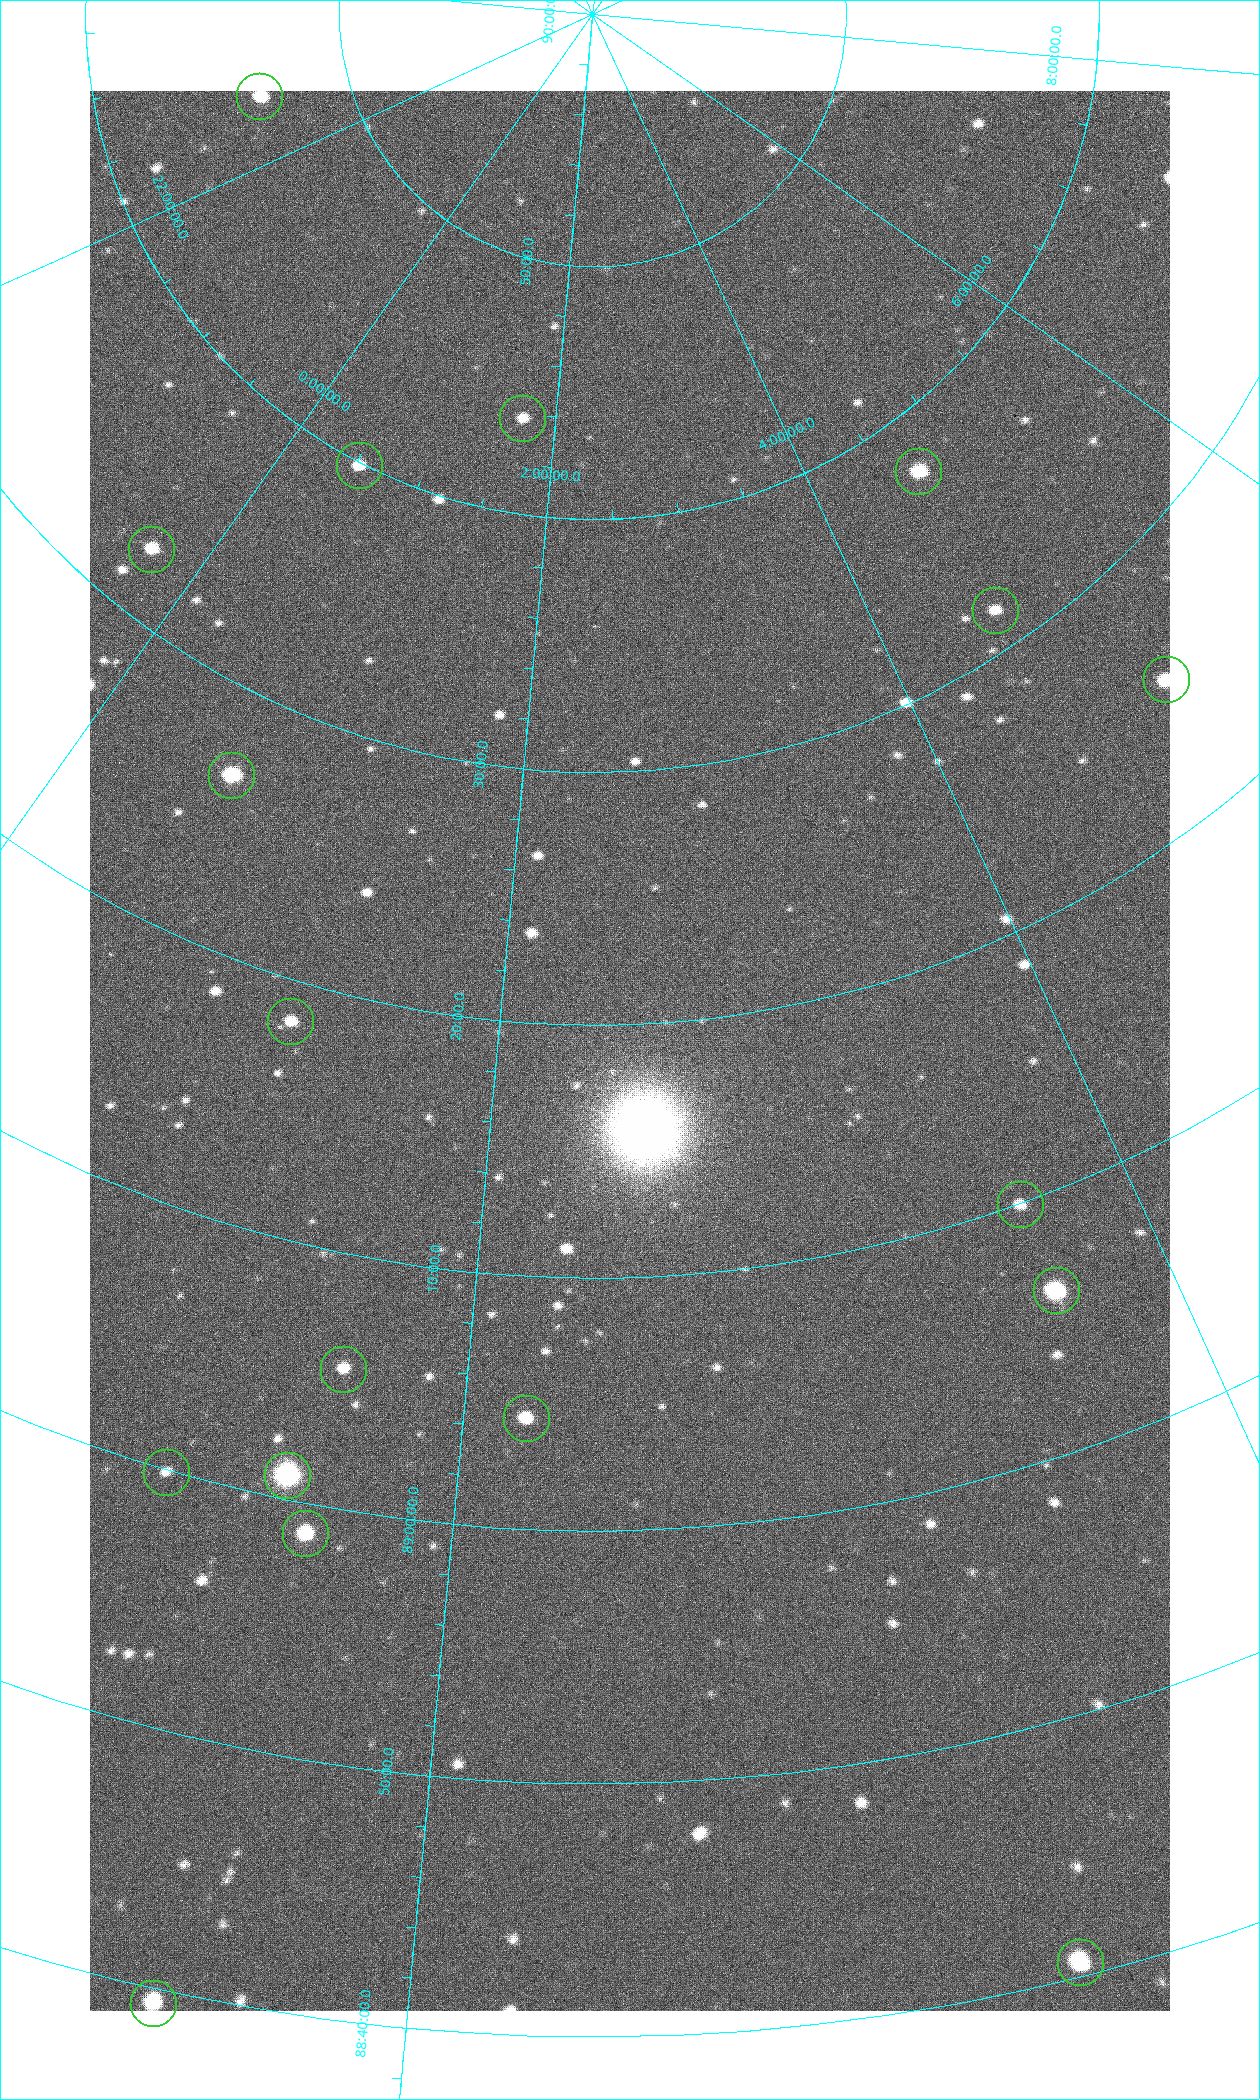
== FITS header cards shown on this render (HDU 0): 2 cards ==
NAXIS1  =                 1080 / length of data axis 1
NAXIS2  =                 1920 / length of data axis 2

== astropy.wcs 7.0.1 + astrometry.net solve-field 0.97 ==
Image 1080 x 1920 px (HDU 0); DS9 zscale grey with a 90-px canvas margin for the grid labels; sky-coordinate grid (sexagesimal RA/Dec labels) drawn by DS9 from the SOLVED WCS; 18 Tycho-2 reference stars matched to detected sources circled (green)
Header WCS: none
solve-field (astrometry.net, Tycho-2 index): SOLVED blind (the file carries no WCS)
Solved WCS: RA---TAN-SIP/DEC--TAN-SIP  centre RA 02:29:13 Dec +89:19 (37.30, +89.32 deg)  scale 2.37 arcsec/px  FOV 42.7' x 75.9'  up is +2 deg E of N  parity flipped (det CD > 0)
(file carries no celestial WCS; the grid is the blind solution)
Tycho-2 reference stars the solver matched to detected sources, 18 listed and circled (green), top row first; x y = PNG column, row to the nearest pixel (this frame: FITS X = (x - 90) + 1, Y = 1920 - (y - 91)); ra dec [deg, ICRS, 3 dp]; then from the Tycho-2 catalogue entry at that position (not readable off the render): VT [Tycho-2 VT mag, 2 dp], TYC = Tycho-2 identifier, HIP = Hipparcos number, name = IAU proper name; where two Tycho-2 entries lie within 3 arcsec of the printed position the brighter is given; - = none
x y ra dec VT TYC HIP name
259 96 319.196 +89.774 9.69 4661-2-1 - -
522 418 25.399 +89.729 11.04 4627-64-1 - -
359 465 7.906 +89.665 10.51 4627-6-1 - -
918 471 70.692 +89.630 9.34 4629-37-1 - -
151 549 355.808 +89.543 10.14 4662-135-1 - -
995 610 69.250 +89.526 11.02 4629-45-1 - -
1166 679 75.971 +89.421 9.41 4629-33-1 - -
231 775 9.931 +89.444 8.22 4627-49-1 3128 -
290 1021 18.559 +89.307 10.52 4627-75-1 - -
1020 1204 55.017 +89.166 11.19 4628-70-1 - -
1056 1290 55.225 +89.105 8.15 4628-68-1 17195 -
343 1369 24.867 +89.092 10.76 4627-125-1 - -
526 1418 32.549 +89.073 9.84 4628-149-1 - -
166 1472 19.000 +88.998 11.53 4627-46-1 - -
287 1475 23.461 +89.016 6.47 4627-259-1 7283 -
305 1533 24.587 +88.980 9.00 4627-86-1 - -
1080 1962 49.382 +88.676 8.64 4628-25-1 - -
153 2003 22.838 +88.657 9.18 4627-37-1 - -